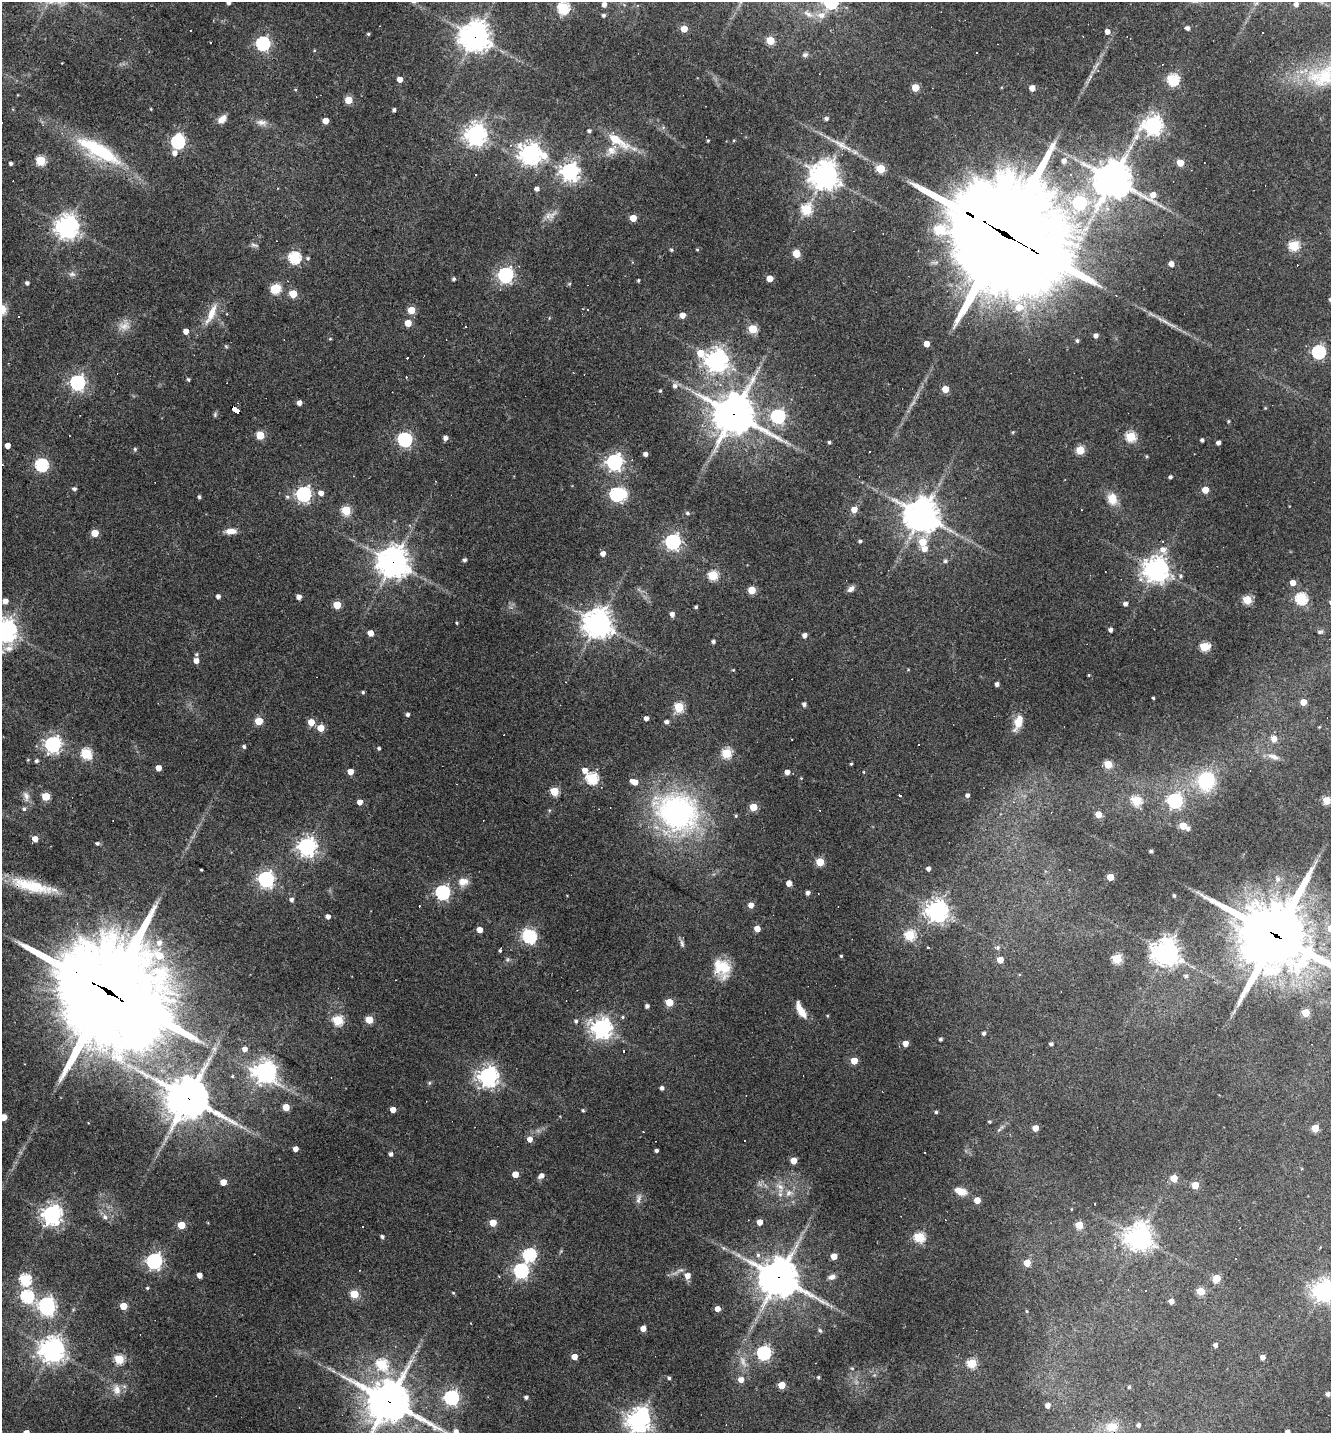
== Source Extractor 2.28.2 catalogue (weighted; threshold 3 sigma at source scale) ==
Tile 11 of 4 x 4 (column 3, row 3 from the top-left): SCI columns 2936-4264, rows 1432-2862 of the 5733 x 5723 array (HDU 1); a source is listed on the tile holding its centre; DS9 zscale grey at full resolution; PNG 1333 x 1435 px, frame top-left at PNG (2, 2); no overlay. Shown black and unused: <1% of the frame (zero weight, under 3 of 4 exposures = <1% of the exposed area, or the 3 px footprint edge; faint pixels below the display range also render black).
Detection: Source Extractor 2.28.2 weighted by HDU 2 'WHT'; one run over the whole footprint, this tile lists its part. Background 0.0711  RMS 0.0055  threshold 0.0249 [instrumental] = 3 sigma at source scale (4.5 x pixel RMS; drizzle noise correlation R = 1.50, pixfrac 1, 0.05/0.05 arcsec/px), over >= 5 px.
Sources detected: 387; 2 too faint to see at this stretch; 2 inside a brighter object's white glare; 14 cosmic-ray / hot-pixel residue — not listed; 3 inside a brighter listed object's ellipse — not listed separately; the other 366 listed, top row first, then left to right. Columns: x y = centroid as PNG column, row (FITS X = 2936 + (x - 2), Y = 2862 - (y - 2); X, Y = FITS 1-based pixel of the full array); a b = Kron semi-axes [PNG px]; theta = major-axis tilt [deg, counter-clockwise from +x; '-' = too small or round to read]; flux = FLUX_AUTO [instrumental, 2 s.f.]
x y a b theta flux
831 2 6 6 - 110
228 3 4 4 - 1.4
604 4 4 4 - 3.5
1296 4 5 5 - 2.5
563 8 6 6 - 62
808 14 15 7 -33 3.3
603 15 4 4 - 1.2
821 15 10 9 - 4.3
1188 28 5 4 - 1.9
684 29 5 5 - 10
1107 31 5 4 - 3.5
368 34 4 4 - 0.78
475 36 10 10 - 680
770 40 5 5 - 21
263 43 6 6 - 110
805 55 7 6 - 1.3
1325 75 59 30 26 51
400 79 4 4 - 5.2
1173 79 6 5 - 58
915 87 5 5 - 14
1032 88 5 4 - 5.6
295 89 4 3 - 0.47
348 100 5 5 - 16
151 109 4 3 - 0.43
394 110 4 3 - 1.4
222 119 11 7 43 4.3
826 119 4 4 - 1.6
325 121 5 4 - 7.6
262 122 15 7 -3 3.3
1153 125 7 7 - 290
589 131 4 4 - 1.3
475 135 7 7 - 400
1136 137 10 8 52 3.4
615 139 27 8 -31 19
734 140 4 3 - 0.56
708 141 3 3 - 0.62
178 142 7 6 - 110
841 145 27 8 -30 7
98 150 60 18 -30 48
611 150 15 12 54 5.8
174 153 6 5 - 2.7
530 153 9 7 -11 380
41 160 5 5 - 40
1064 161 6 5 - 3.2
11 163 4 3 - 1.5
1180 163 5 5 - 11
880 169 5 5 - 26
570 171 7 7 - 240
825 175 10 10 - 550
1113 180 15 12 -19 1300
537 189 5 4 - 2.2
1079 203 7 6 - 73
806 209 6 5 - 43
633 218 5 5 - 12
67 227 7 7 - 510
1004 234 51 32 -30 18000
254 245 10 4 -20 1.2
1294 246 5 5 - 42
671 250 4 4 - 0.88
697 250 5 3 - 0.54
796 253 5 5 - 17
294 258 6 6 - 71
308 258 5 5 - 0.93
633 262 4 3 - 0.49
1171 264 4 4 - 4.3
72 274 10 6 0 1.8
505 275 6 6 - 160
770 278 5 4 - 8.2
453 279 4 4 - 1.2
638 280 4 3 - 0.73
27 283 4 4 - 1.6
275 289 6 5 - 39
293 294 5 5 - 17
1019 307 10 9 - 7.8
588 309 2 2 - 0.48
411 310 5 5 - 14
211 314 29 8 65 8.2
682 315 5 4 - 5.1
408 323 5 5 - 10
1168 323 35 4 -29 5.7
124 326 17 11 3 5.6
465 327 2 2 - 0.48
753 329 5 5 - 28
186 331 4 4 - 4.3
1096 336 4 4 - 2.6
330 339 4 4 - 0.59
1077 340 4 4 - 1.1
926 344 4 4 - 6
1318 352 6 6 - 99
700 353 8 6 -46 11
717 360 7 7 - 440
188 379 4 3 - 0.89
77 382 6 6 - 160
675 386 6 6 - 2.2
945 389 5 5 - 11
660 391 4 3 - 0.73
299 403 4 4 - 3
1265 408 4 3 - 0.5
236 409 8 4 -33 180
734 414 14 13 - 1600
215 415 7 5 72 0.93
778 416 6 6 - 100
1228 421 4 4 - 0.66
1013 432 4 4 - 0.59
260 435 5 5 - 21
1131 437 5 5 - 41
445 438 5 4 - 2.6
405 439 6 6 - 120
1202 440 4 4 - 1.4
829 442 5 4 - 0.88
1218 443 4 4 - 2.3
7 446 4 4 - 4.1
135 449 5 5 - 0.75
1080 450 5 5 - 21
869 452 2 2 - 0.43
645 454 4 4 - 2.4
1147 456 4 4 - 0.63
614 462 6 6 - 210
41 465 6 6 - 94
1170 477 3 3 - 1.4
74 489 5 4 - 1.4
1205 490 5 4 - 10
321 493 5 5 - 3.5
304 494 6 6 - 160
616 494 6 6 - 95
199 497 4 4 - 1.1
287 497 6 5 - 0.93
1112 499 14 11 -74 7.7
854 509 5 5 - 6.7
346 510 5 5 - 32
687 513 5 4 - 1.1
922 515 12 11 - 910
231 531 14 7 1 4.5
95 533 5 5 - 13
860 541 4 4 - 1.1
673 542 6 6 - 150
923 542 6 5 - 15
924 549 7 6 - 4.2
1163 549 9 8 - 4.2
603 554 4 4 - 3.6
465 560 4 4 - 1.5
945 561 5 5 - 1.1
393 562 11 11 - 670
1156 569 8 8 - 520
713 575 5 5 - 36
1180 576 5 5 - 1.1
1141 579 8 7 - 2.5
1293 583 5 5 - 4.4
851 589 9 6 37 2.5
752 590 5 5 - 19
218 596 4 4 - 2.2
299 597 4 4 - 3.3
1301 598 6 6 - 64
1247 600 5 5 - 27
5 601 5 4 - 4.1
1126 604 4 4 - 2.3
337 605 5 5 - 18
696 607 3 3 - 0.96
672 614 5 4 - 2.6
456 623 4 3 - 0.63
598 623 9 9 - 710
1110 630 4 4 - 2
5 631 8 7 - 500
1320 632 7 4 2 0.94
370 633 5 4 - 5.6
805 635 5 4 - 2.4
713 641 4 3 - 1.3
1204 647 5 5 - 32
9 648 15 8 66 4.4
196 654 5 5 - 0.87
196 660 5 4 - 3.9
733 670 4 4 - 0.55
1089 675 4 3 - 0.52
997 684 4 4 - 2
363 692 4 4 - 0.87
1153 698 3 3 - 0.65
1303 702 4 4 - 7.4
804 704 4 4 - 1.8
679 707 5 5 - 31
408 714 4 4 - 1.5
646 718 4 4 - 2.8
259 721 5 5 - 16
311 722 5 5 - 9.4
666 722 4 4 - 2
1018 722 18 9 69 8.3
1319 727 5 3 - 0.43
321 728 5 5 - 9.7
792 739 2 2 - 0.35
1274 739 6 5 - 5.1
53 744 6 6 - 200
919 744 2 2 - 0.46
244 746 4 4 - 1.2
379 748 4 3 - 0.98
727 753 5 5 - 37
86 754 5 5 - 48
1274 757 16 7 -20 3.8
28 760 4 4 - 0.53
36 761 4 4 - 1.2
851 764 4 3 - 0.63
1108 764 5 5 - 15
158 768 4 4 - 4.9
585 770 5 5 - 3.8
350 772 4 4 - 5.8
787 772 4 4 - 4.1
864 772 3 2 - 1.2
592 778 6 5 - 65
801 778 4 4 - 0.44
1206 781 18 16 81 36
634 782 7 4 -20 6.7
554 791 5 5 - 26
900 795 3 3 - 1.8
967 795 4 4 - 1.7
26 796 14 8 -74 3.3
46 796 5 5 - 21
1136 800 5 5 - 33
1327 800 5 5 - 17
1175 801 6 6 - 140
360 802 5 4 - 3.8
753 807 5 5 - 15
24 809 5 5 - 1.1
677 812 52 41 -26 120
1098 814 5 4 - 9.9
736 816 4 4 - 0.71
1183 826 5 5 - 12
1188 828 5 5 - 1.8
35 839 4 4 - 5.3
97 843 5 4 - 1.1
307 847 7 7 - 290
1151 851 4 3 - 1.2
820 862 5 5 - 20
928 869 4 4 - 2.2
201 870 3 2 - 0.58
1110 877 5 4 - 12
266 879 6 6 - 180
1278 879 7 6 - 1.9
463 882 13 10 6 5.6
789 883 4 4 - 5.8
32 886 59 13 -14 25
443 892 6 6 - 120
807 893 5 4 - 1.7
1174 895 4 3 - 0.92
291 900 5 4 - 1.7
751 905 5 5 - 4.3
937 910 7 7 - 460
328 916 4 4 - 2.7
757 929 5 4 - 6.6
479 930 4 4 - 6.3
910 935 5 5 - 41
1275 935 27 24 -35 4200
530 937 7 6 - 76
159 943 8 7 - 3.7
682 943 11 5 -80 1.6
928 947 3 3 - 4.7
997 948 6 5 - 1.3
500 950 4 3 - 0.92
1166 952 9 9 - 520
841 956 4 3 - 0.74
1117 959 5 5 - 35
1000 960 5 4 - 7.3
722 968 23 17 -58 16
1186 976 5 5 - 1.3
395 980 2 2 - 0.31
107 991 48 31 -33 14000
669 1002 5 5 - 17
647 1006 4 4 - 1.8
801 1010 19 7 -61 7.3
1306 1013 5 5 - 19
623 1017 4 4 - 0.79
338 1020 5 5 - 38
369 1020 5 5 - 15
576 1021 5 4 - 1.1
601 1028 7 7 - 370
984 1033 4 4 - 1.5
940 1039 3 3 - 1.2
905 1043 5 4 - 5.5
1051 1044 4 3 - 1.4
245 1049 5 5 - 3.1
854 1061 5 5 - 12
264 1071 8 7 - 420
232 1076 4 4 - 0.68
488 1076 7 7 - 360
429 1083 5 5 - 0.8
662 1088 4 4 - 1.9
188 1098 13 12 - 1800
286 1107 5 5 - 11
393 1110 4 4 - 5.5
583 1110 4 3 - 0.72
936 1112 4 4 - 0.85
4 1117 5 4 - 7.5
989 1122 4 3 - 0.67
1035 1128 4 4 - 7.1
1315 1128 5 5 - 16
530 1139 5 5 - 4.2
295 1149 4 4 - 3.9
656 1150 3 3 - 1.5
391 1154 4 4 - 1.8
794 1160 5 5 - 8.9
515 1174 4 4 - 7.8
541 1176 6 5 - 3
1174 1178 5 5 - 10
223 1182 5 4 - 7.5
1195 1185 5 5 - 13
780 1187 16 8 -70 5.1
961 1191 13 7 -18 7.1
639 1199 14 6 74 2.4
977 1200 5 5 - 8.3
1094 1204 3 3 - 1.2
1071 1209 4 3 - 0.4
52 1214 7 7 - 350
105 1217 8 7 - 2
759 1222 4 4 - 6
493 1223 5 5 - 12
181 1225 5 5 - 16
1079 1225 5 5 - 17
382 1237 4 4 - 1.3
919 1237 5 5 - 41
1139 1237 8 8 - 590
529 1255 6 6 - 83
834 1256 5 4 - 6.8
154 1261 6 6 - 180
1027 1263 5 4 - 11
521 1271 6 6 - 140
199 1275 4 4 - 3.9
687 1276 6 6 - 4.6
832 1277 8 6 18 2.4
779 1278 14 12 -29 1400
1216 1278 6 5 - 15
25 1280 6 5 - 63
147 1288 4 3 - 0.74
1323 1290 7 7 - 400
1200 1291 5 5 - 17
453 1293 4 4 - 0.58
354 1294 5 5 - 23
27 1296 6 6 - 81
1171 1301 4 4 - 3.7
47 1306 8 6 -71 210
123 1306 5 5 - 13
717 1309 4 4 - 5
1027 1311 5 3 - 0.49
643 1328 4 4 - 5
820 1330 6 4 -61 0.9
1215 1345 4 4 - 1.8
52 1350 8 8 - 530
764 1353 6 6 - 100
574 1357 4 4 - 6.8
1263 1357 4 4 - 3.1
119 1359 5 5 - 33
972 1363 5 5 - 33
382 1364 6 5 - 45
852 1368 5 3 - 0.57
818 1377 4 4 - 0.81
669 1378 4 4 - 1.1
741 1379 5 5 - 4.6
782 1385 5 5 - 14
1129 1387 3 3 - 0.78
117 1390 14 10 -77 5
1328 1394 4 4 - 1.8
451 1397 6 6 - 140
526 1397 4 3 - 1.5
389 1401 16 13 -29 1800
1048 1405 4 4 - 3.3
638 1421 8 7 - 430
1138 1425 4 3 - 1.5
1112 1427 17 13 11 7.9
456 1431 9 8 - 3.3
1287 1432 4 4 - 2.1
Overlapping masked pixels (flux is a lower limit): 11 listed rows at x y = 475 36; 1004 234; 236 409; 734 414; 393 562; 32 886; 1275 935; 107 991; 188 1098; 779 1278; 389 1401
Isophote crosses this tile's border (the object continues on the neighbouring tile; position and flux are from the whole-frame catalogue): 11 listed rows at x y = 831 2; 228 3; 1325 75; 5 631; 1275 935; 4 1117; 1323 1290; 389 1401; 638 1421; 456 1431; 1287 1432